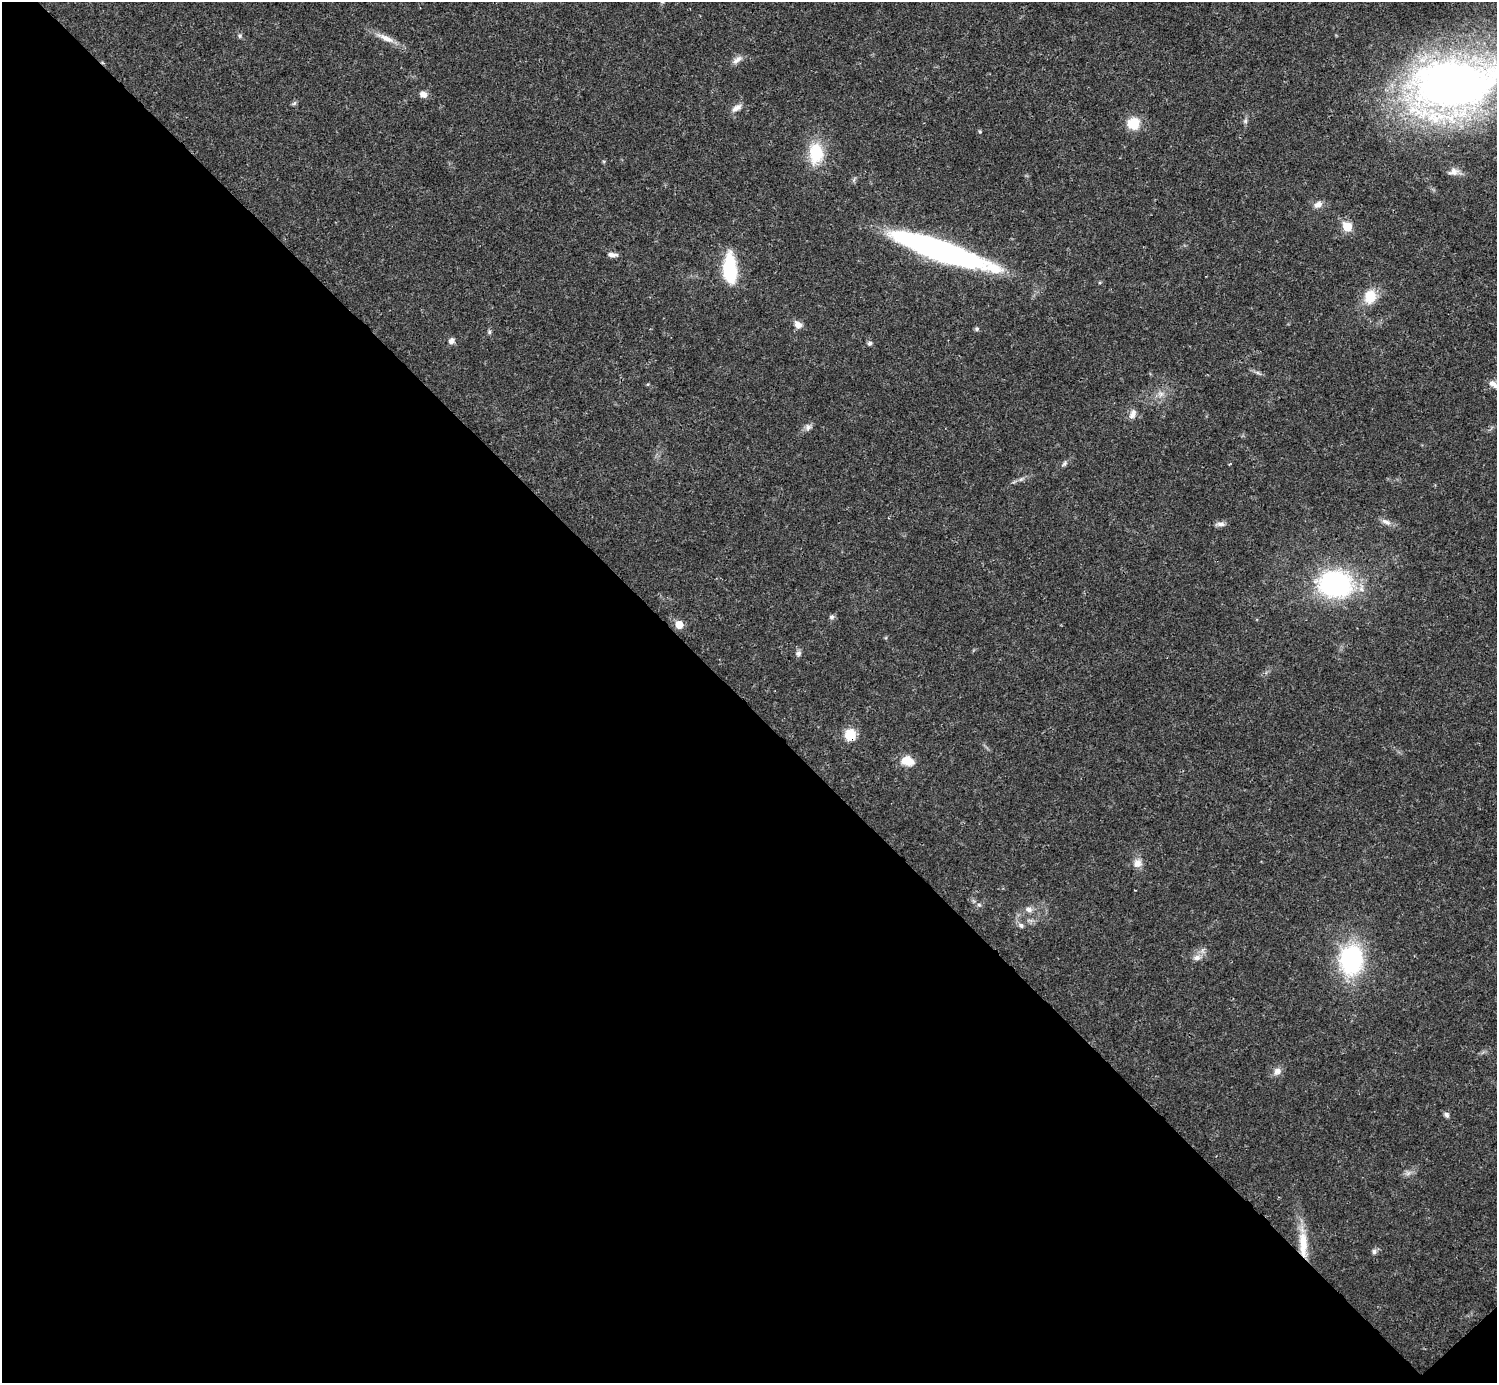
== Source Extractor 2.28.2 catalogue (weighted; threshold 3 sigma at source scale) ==
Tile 14 of 4 x 4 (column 2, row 4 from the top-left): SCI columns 1495-2989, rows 158-1538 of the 5981 x 5981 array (HDU 1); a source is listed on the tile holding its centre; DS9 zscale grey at full resolution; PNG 1499 x 1385 px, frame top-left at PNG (2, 2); no overlay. Shown black and unused: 49% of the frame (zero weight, under 3 of 4 exposures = <1% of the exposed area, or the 3 px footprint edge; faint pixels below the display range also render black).
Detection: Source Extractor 2.28.2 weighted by HDU 2 'WHT'; one run over the whole footprint, this tile lists its part. Background 0.0211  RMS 0.0023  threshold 0.0102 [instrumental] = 3 sigma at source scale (4.5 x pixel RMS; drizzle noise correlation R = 1.50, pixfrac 1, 0.05/0.05 arcsec/px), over >= 5 px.
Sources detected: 46; all 46 listed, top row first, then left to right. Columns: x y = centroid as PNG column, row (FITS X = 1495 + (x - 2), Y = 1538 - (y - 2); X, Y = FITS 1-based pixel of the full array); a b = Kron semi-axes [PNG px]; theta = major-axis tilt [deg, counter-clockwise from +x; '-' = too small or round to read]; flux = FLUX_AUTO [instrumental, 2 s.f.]
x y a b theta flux
386 38 29 8 -25 2.6
737 60 14 6 30 1.2
1452 85 74 46 10 180
423 94 8 7 - 1.3
294 103 7 5 46 0.42
737 108 14 7 32 1.3
1245 121 7 4 -90 0.47
1133 124 14 13 - 5
816 153 27 19 -90 8
1454 172 13 9 12 1.5
1318 205 11 8 31 1.4
1347 227 6 5 - 7.7
942 251 98 17 -19 69
612 255 13 5 -5 1
730 270 30 12 -87 14
1370 296 16 12 79 5.1
798 324 11 8 -39 1.4
977 329 6 5 - 0.4
489 332 6 5 - 0.37
451 341 9 7 51 0.85
869 343 6 6 - 0.52
1258 373 7 4 -18 0.46
1493 384 14 7 -37 1.3
1161 394 8 7 - 1
1133 414 13 7 66 1.3
808 427 10 6 90 0.8
1064 463 9 5 46 0.52
1386 522 15 6 -21 1.2
1221 524 12 6 0 0.96
1335 584 27 21 -6 41
832 617 7 5 2 0.55
679 624 6 6 - 3.6
798 653 8 7 - 0.67
850 735 14 13 - 3.8
907 761 13 9 -13 4.1
1137 863 12 11 - 1.7
979 905 6 5 - 0.43
1029 909 11 7 -14 1.2
1021 925 9 6 -31 0.75
1197 958 10 7 12 1.2
1351 960 25 19 86 31
1277 1071 11 9 40 1.4
1447 1115 8 6 -58 0.64
1408 1173 7 4 19 0.65
1303 1244 36 10 -87 6.3
1374 1251 7 6 - 0.7
Overlapping masked pixels (flux is a lower limit): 2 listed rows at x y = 850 735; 1303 1244
Isophote crosses this tile's border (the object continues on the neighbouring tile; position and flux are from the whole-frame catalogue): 2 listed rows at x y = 1452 85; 1493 384
Unlisted compact peaks at least as high as the median listed source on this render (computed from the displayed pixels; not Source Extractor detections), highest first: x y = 240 36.